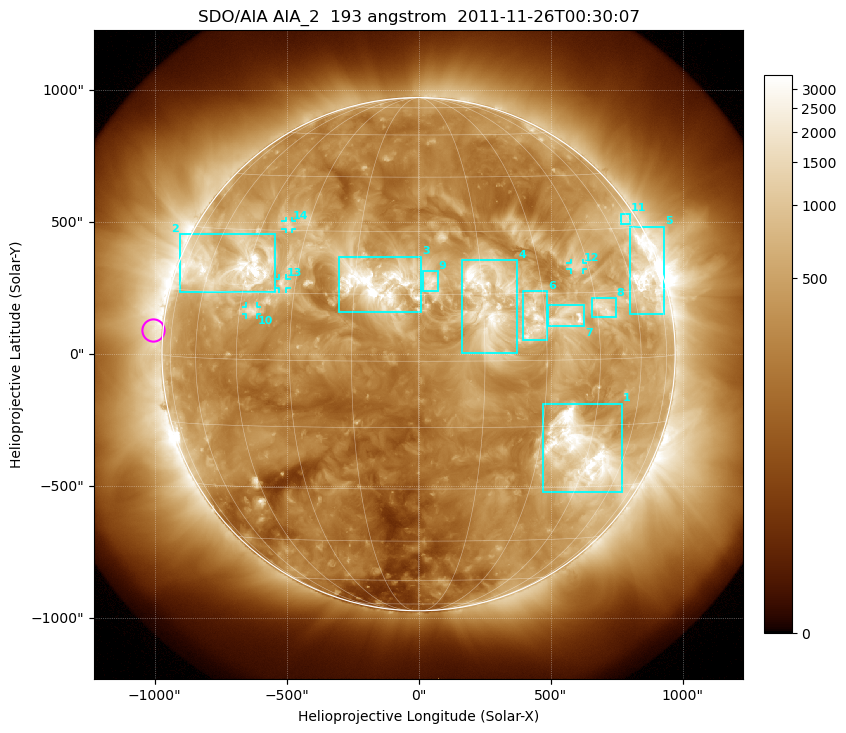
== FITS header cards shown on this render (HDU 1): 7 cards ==
TELESCOP= 'SDO/AIA'
INSTRUME= 'AIA_2'
WAVELNTH=                  193
WAVEUNIT= 'angstrom'
DATE-OBS= '2011-11-26T00:30:07.84'
CTYPE1  = 'HPLN-TAN'
CTYPE2  = 'HPLT-TAN'

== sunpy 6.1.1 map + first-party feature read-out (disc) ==
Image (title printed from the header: SDO/AIA AIA_2  193 angstrom  2011-11-26T00:30:07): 1024 x 1024 px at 2.4 arcsec/px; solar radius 972 arcsec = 405 px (full disc in frame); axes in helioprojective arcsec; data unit not stated in the header (colour bar unlabelled)
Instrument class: DISC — disc imager (sunpy class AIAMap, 193 A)
Bright regions (active regions / flare kernels): reference = the median radial profile (limb darkening/brightening removed); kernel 9 px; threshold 5 sigma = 950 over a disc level ~318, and >= 1.15x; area >= 12 px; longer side >= 10 px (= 24 arcsec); searched inside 0.97 R_sun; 14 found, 14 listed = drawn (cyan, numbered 1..; 4 of them under ~33 arcsec drawn as corner ticks so the feature stays visible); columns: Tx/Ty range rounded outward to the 5 arcsec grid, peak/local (2 s.f.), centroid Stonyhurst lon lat
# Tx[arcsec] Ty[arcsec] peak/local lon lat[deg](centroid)
1 470..770 -525..-185 14 +43 -21
2 -905..-540 235..455 16 -51 +20
3 -300..10 155..370 11 -10 +17
4 165..375 5..355 9.7 +16 +14
5 800..930 150..485 11 +68 +18
6 395..490 50..240 8.3 +27 +9
7 490..630 105..185 6.8 +36 +10
8 655..750 140..210 6.9 +47 +11
9 15..75 240..315 4.9 +3 +18
10 -655..-610 150..180 5.5 -41 +11
11 765..800 490..535 3.9 +71 +32
12 575..625 320..345 5 +41 +21
13 -530..-500 250..285 5.2 -33 +17
14 -505..-480 475..505 4.8 -36 +31
Off-limb structures (1.02-1.3 R_sun): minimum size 162 px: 2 found; the strongest spans PA ~45..130 deg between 1.02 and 1.3 R_sun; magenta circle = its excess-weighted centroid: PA ~85 deg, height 1.04 R_sun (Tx ~-1005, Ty ~90 arcsec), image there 2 x the reference